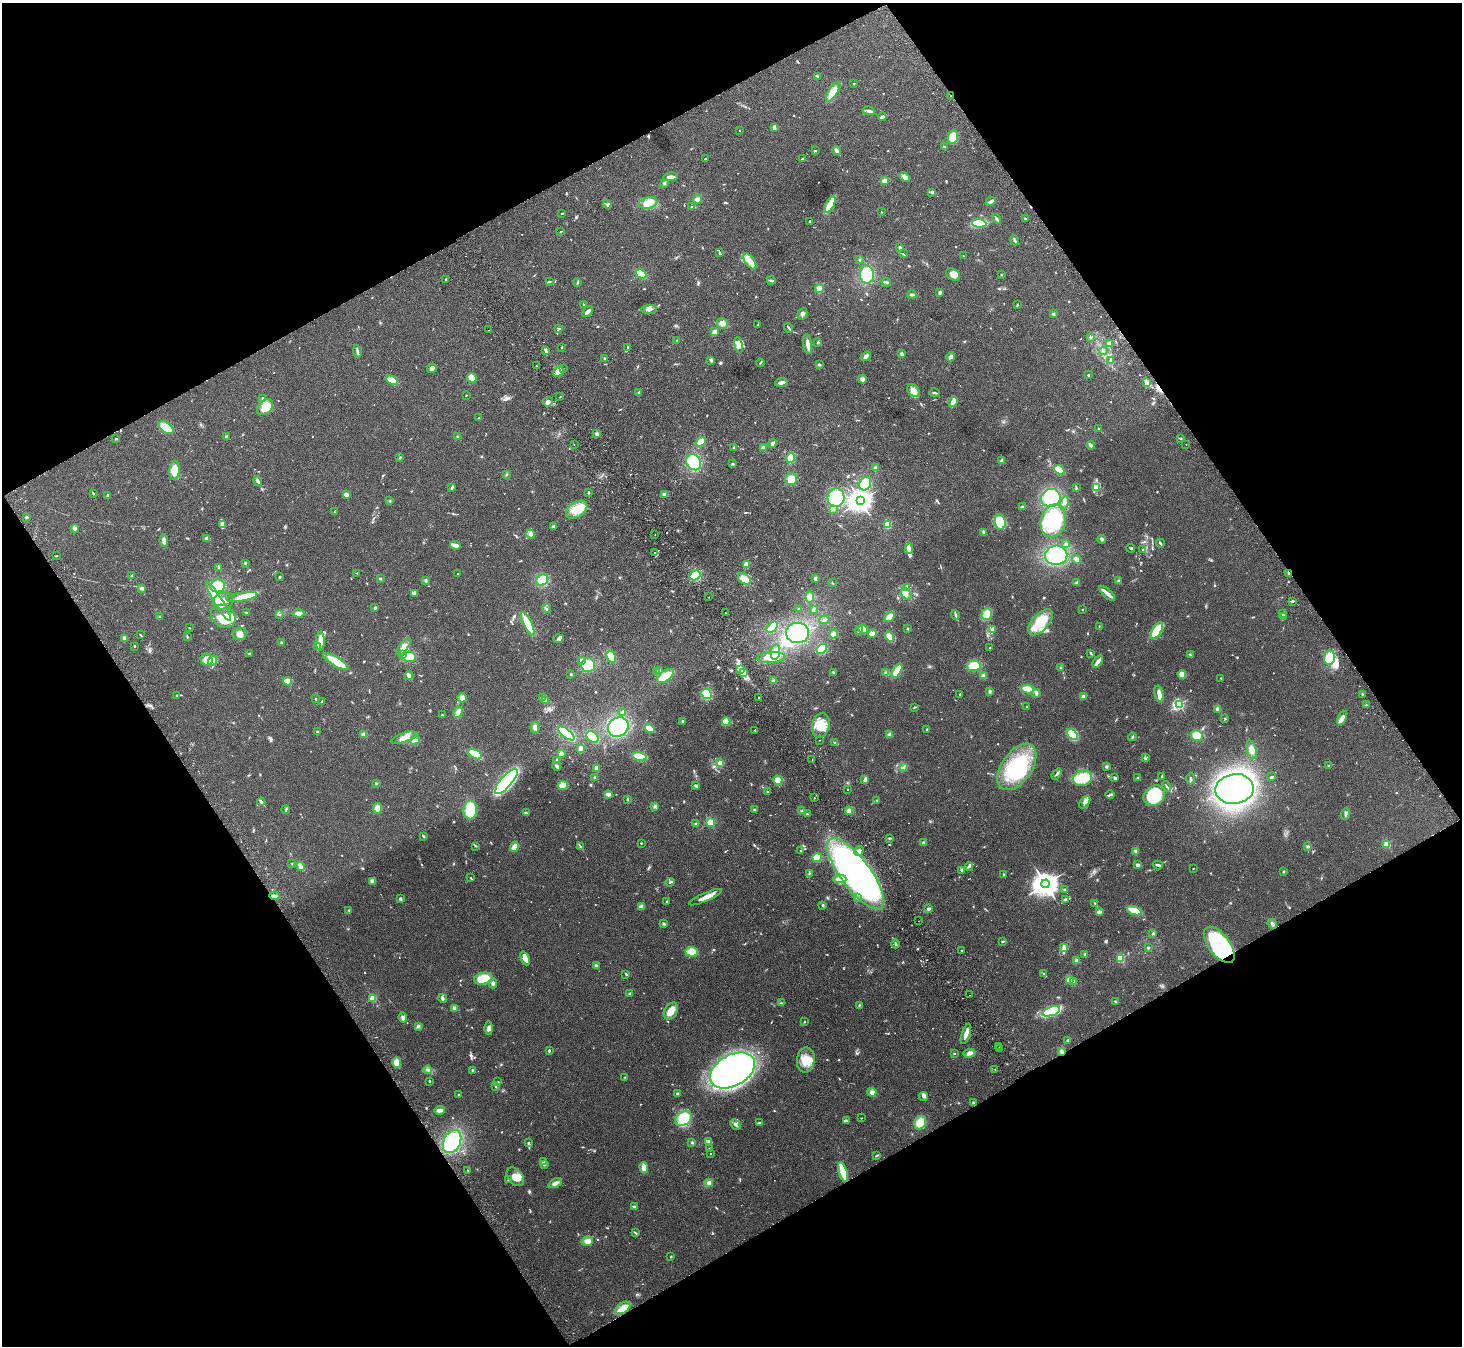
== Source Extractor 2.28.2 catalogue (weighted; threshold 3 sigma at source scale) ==
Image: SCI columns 52-5889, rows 197-5572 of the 5943 x 5903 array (HDU 1 of 3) = the unmasked area's bounding box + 8 px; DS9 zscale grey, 4 x 4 block average (1 PNG px = mean of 4 x 4 image px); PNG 1464 x 1348 px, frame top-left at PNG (2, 3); each listed source drawn as its Kron ellipse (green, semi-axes under 4 px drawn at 4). Shown black and unused: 47% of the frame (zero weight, under 2 of 3 exposures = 3% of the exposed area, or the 3 px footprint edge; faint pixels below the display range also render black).
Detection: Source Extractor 2.28.2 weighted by HDU 2 'WHT'. Background 0.109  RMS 0.0092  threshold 0.0413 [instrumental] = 3 sigma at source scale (4.5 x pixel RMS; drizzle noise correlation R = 1.50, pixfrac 1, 0.05/0.05 arcsec/px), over >= 5 px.
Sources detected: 889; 6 too faint to see at this stretch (4 x 4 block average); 7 inside a brighter object's white glare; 7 cosmic-ray / hot-pixel residue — neither listed nor drawn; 14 coinciding with a brighter row at this scale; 59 inside a brighter listed object's ellipse — not listed separately; of the other 796, all 500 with FLUX_AUTO >= 3.3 (the completeness limit of this list) listed and drawn (296 fainter detections not listed), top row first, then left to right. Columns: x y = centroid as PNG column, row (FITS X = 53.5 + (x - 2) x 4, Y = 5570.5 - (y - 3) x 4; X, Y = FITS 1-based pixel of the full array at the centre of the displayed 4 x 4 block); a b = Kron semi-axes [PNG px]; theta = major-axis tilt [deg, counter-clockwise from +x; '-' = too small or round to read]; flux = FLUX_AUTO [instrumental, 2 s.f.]
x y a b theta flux
817 76 4 2 - 5.3
854 84 2 2 - 4
833 92 11 4 58 85
951 96 2 2 - 8.8
869 111 6 3 -12 16
882 117 4 2 - 12
774 127 3 2 - 15
739 131 2 2 - 7.3
953 137 7 5 77 90
944 147 3 2 - 4.9
815 151 3 2 - 3.7
837 151 4 3 - 15
705 159 2 2 - 3.8
802 159 2 2 - 4.8
670 177 7 3 8 26
905 177 6 3 -45 27
885 180 4 3 - 18
664 183 4 2 - 6.4
932 192 3 2 - 5.8
697 199 5 3 - 19
991 201 5 2 - 18
648 203 9 5 15 58
607 204 4 2 - 7.4
830 205 9 3 63 100
691 207 2 2 - 3.5
881 212 2 2 - 8.6
562 213 3 2 - 3.8
996 219 5 2 - 11
1025 219 4 2 - 6
809 221 2 2 - 4.2
979 223 7 4 -4 140
561 232 2 2 - 5.5
1014 240 5 2 - 9.4
900 248 3 2 - 11
719 252 3 2 - 3.7
903 254 3 2 - 3.6
964 256 3 2 - 4
859 260 3 2 - 3.7
750 261 9 4 -55 37
641 274 6 3 -30 99
953 274 8 5 -33 42
867 275 9 7 -83 160
1001 275 2 2 - 3.4
446 279 3 2 - 5.3
771 280 4 2 - 10
549 282 3 2 - 5.1
578 282 3 2 - 4.8
886 282 5 2 - 12
819 289 4 3 - 42
940 292 3 2 - 15
912 295 4 2 - 12
583 304 4 2 - 5.8
1017 305 3 2 - 4
649 309 8 3 3 22
588 312 6 2 49 23
802 314 6 5 - 16
1053 314 3 2 - 8.4
722 323 5 5 - 25
758 325 4 2 - 4.5
559 328 2 2 - 3.9
789 328 5 2 - 8.2
489 330 2 2 - 3.4
715 332 3 3 - 44
1091 338 2 2 - 3.9
677 340 3 2 - 4.7
818 342 3 2 - 6.4
808 344 10 3 -81 32
1109 344 4 3 - 21
739 345 8 4 -80 39
562 347 2 2 - 4.6
628 348 2 2 - 3.9
357 351 6 2 -79 12
546 351 4 2 - 11
1103 351 4 3 - 11
902 354 3 2 - 13
866 356 6 3 40 15
951 357 5 3 - 15
604 358 3 2 - 4.6
711 360 4 3 - 7.5
1111 361 3 3 - 8.2
760 363 4 2 - 4.5
819 365 3 2 - 6.4
537 366 2 2 - 4.4
432 368 5 4 - 23
563 368 2 2 - 3.6
558 372 6 3 47 40
1088 375 2 2 - 21
472 378 5 4 - 47
862 379 4 3 - 23
392 380 6 4 -29 47
781 382 6 2 6 26
1147 383 2 2 - 4.1
913 390 7 5 -44 27
639 393 3 2 - 18
935 393 5 2 - 6.5
466 395 2 2 - 3.5
560 397 2 2 - 3.8
263 398 3 2 - 7.6
548 402 5 4 - 22
953 402 5 2 - 60
265 407 9 6 42 78
479 418 2 2 - 4.3
166 428 8 5 -36 92
1098 428 2 2 - 4.4
597 434 3 3 - 11
226 437 4 3 - 9.7
458 437 3 3 - 8.2
1181 438 3 2 - 4.7
116 439 3 2 - 4.3
701 442 5 3 - 54
574 444 2 2 - 3.9
772 444 5 2 - 13
1186 444 2 2 - 5.6
1091 445 4 2 - 26
734 448 3 2 - 6.1
763 448 3 2 - 22
400 458 2 2 - 3.4
791 458 5 4 - 65
1002 461 3 2 - 13
694 462 8 7 - 200
733 464 3 2 - 5.2
876 468 4 3 - 11
174 470 10 5 86 85
1059 470 6 4 -38 66
506 475 2 2 - 4.1
791 479 6 6 - 62
258 481 5 2 - 16
865 484 7 5 53 91
452 487 3 2 - 9
1096 487 4 3 - 13
1076 488 3 2 - 5.7
588 492 3 2 - 4.4
93 493 4 2 - 5.2
346 494 3 3 - 20
665 494 3 3 - 21
107 495 4 2 - 5.6
836 498 9 8 - 220
1051 498 10 9 - 250
390 501 3 2 - 4.3
860 501 4 3 - 5000
1064 503 6 3 74 16
1022 507 3 2 - 15
833 509 3 2 - 6.7
577 510 12 7 34 82
335 512 3 2 - 9.2
27 517 3 2 - 5.1
1053 521 17 12 75 340
1000 522 8 5 -85 99
222 524 4 3 - 11
887 525 4 3 - 43
553 526 4 2 - 9.2
75 528 4 3 - 14
984 532 4 2 - 13
530 534 4 3 - 14
655 535 2 2 - 16
207 539 4 3 - 14
1102 539 4 3 - 10
164 541 6 3 -84 22
1160 543 5 2 - 8.2
1066 544 3 3 - 8.4
455 545 5 2 - 41
1131 548 4 2 - 6.9
909 549 5 3 - 18
1142 550 2 2 - 4.5
655 552 2 2 - 4.5
1056 555 11 9 3 250
56 556 2 2 - 3.9
1077 559 4 3 - 22
245 563 3 2 - 6.3
746 565 3 3 - 35
219 567 2 2 - 5.3
357 573 2 2 - 5.4
1288 573 2 2 - 5.6
457 574 2 2 - 5
132 575 2 2 - 6.6
695 575 6 4 34 100
280 577 2 2 - 8.7
815 578 4 2 - 9.2
380 579 2 2 - 5.6
745 579 7 4 -35 57
542 580 6 5 - 130
426 581 3 2 - 8.4
1118 581 3 2 - 6
832 583 3 2 - 3.7
1077 583 3 3 - 7.9
217 586 7 6 - 120
907 587 3 3 - 12
142 588 3 2 - 13
415 593 3 2 - 6.3
1107 593 10 2 -42 53
906 594 7 3 -56 18
242 597 15 4 10 66
709 597 2 2 - 3.6
810 597 5 4 - 37
218 601 23 3 -58 130
223 601 10 8 17 55
1293 601 4 2 - 6.9
375 608 2 2 - 15
547 609 4 3 - 7.7
798 609 2 2 - 3.8
813 609 4 2 - 9.2
1082 609 2 2 - 3.6
247 612 4 2 - 5.4
299 613 5 3 - 27
725 613 2 2 - 11
279 614 3 2 - 4.6
987 614 6 5 - 54
1283 614 2 2 - 3.8
955 615 5 2 - 17
160 616 3 2 - 7
223 616 13 10 -36 120
1283 616 2 2 - 3.3
889 617 6 4 51 45
824 620 5 2 - 15
1040 622 16 8 48 140
528 624 13 4 -64 96
1099 626 3 2 - 3.9
772 627 7 3 44 89
189 628 2 2 - 8.6
863 629 5 4 - 44
908 629 2 2 - 3.9
992 629 3 3 - 8.4
859 630 4 2 - 20
1157 631 10 4 56 110
797 633 11 10 - 350
240 634 7 6 - 39
834 634 4 3 - 23
872 634 4 3 - 32
140 635 4 2 - 4.4
187 637 3 2 - 6.2
889 637 5 3 - 45
124 638 4 3 - 14
559 639 5 2 - 9.5
320 641 9 3 89 32
282 643 3 2 - 6.1
134 646 2 2 - 8
317 646 4 2 - 10
404 647 10 4 49 30
990 648 2 2 - 3.6
822 649 6 4 46 73
775 652 8 4 81 45
249 653 3 2 - 6.4
1091 653 4 2 - 5.3
403 655 3 2 - 4.8
1190 655 3 2 - 6
409 657 6 5 - 85
611 657 6 4 -61 66
771 657 14 5 4 89
1329 658 7 5 -89 87
207 659 6 5 - 32
213 660 5 3 - 28
336 661 15 4 -31 170
581 661 4 2 - 16
1098 661 7 2 55 47
588 665 7 7 - 120
974 666 7 5 4 82
1060 668 3 2 - 4
740 669 4 2 - 9.7
660 670 4 2 - 10
897 671 8 3 60 110
657 672 4 2 - 11
743 673 2 2 - 42
833 673 3 2 - 6.8
886 673 4 3 - 15
571 674 2 2 - 3.6
1182 674 4 4 - 33
409 676 4 2 - 33
665 676 10 5 36 110
983 676 4 3 - 16
1221 678 2 2 - 3.4
288 681 4 3 - 44
774 681 3 2 - 10
1028 689 6 3 -11 100
990 691 4 3 - 8.4
1036 693 4 2 - 10
706 694 5 5 - 140
960 694 2 2 - 7.2
1159 694 8 3 -77 32
1362 694 2 2 - 4.9
176 696 2 2 - 3.3
758 697 2 2 - 3.9
1083 697 4 3 - 12
462 698 5 4 - 22
542 698 3 2 - 12
315 699 2 2 - 5.6
545 700 4 3 - 13
322 701 3 2 - 4.2
1179 704 2 2 - 670
1366 705 2 2 - 3.5
914 707 4 2 - 4.8
1026 707 2 2 - 4.6
1218 709 2 2 - 110
458 712 6 4 62 23
623 713 3 3 - 25
442 715 2 2 - 6.5
1225 718 3 2 - 4.2
1342 718 8 3 67 23
682 721 3 2 - 4.6
726 721 4 4 - 61
821 725 12 8 77 90
535 727 5 4 - 22
618 727 11 9 34 310
650 728 5 3 - 54
927 729 2 2 - 3.3
755 730 2 2 - 4.1
317 732 3 2 - 9
364 734 4 3 - 16
566 734 10 4 -38 190
889 734 3 3 - 17
1072 735 6 4 -45 120
1197 736 6 5 - 71
592 737 7 5 -44 130
1132 737 4 2 - 5.5
404 738 13 4 18 47
415 740 5 3 - 12
819 740 2 2 - 4.5
835 743 4 2 - 6
580 748 2 2 - 33
1252 750 9 4 -75 32
475 754 7 4 -30 83
561 754 3 2 - 28
640 757 7 4 -10 88
1145 758 3 2 - 5.8
557 760 3 2 - 13
812 760 2 2 - 4.2
720 763 3 3 - 22
557 766 4 3 - 9.9
1106 766 3 3 - 7.2
1328 766 2 2 - 25
903 767 3 2 - 5.7
1017 767 26 15 55 390
596 768 3 2 - 32
1057 774 6 2 53 10
1162 776 3 2 - 4
595 777 3 3 - 7.5
1271 777 3 2 - 8.1
1083 778 9 7 18 150
1115 778 4 2 - 8.9
1137 778 3 2 - 5.3
1190 779 6 3 -89 11
778 780 5 4 - 46
865 780 4 2 - 23
506 781 16 5 49 750
376 783 3 2 - 3.9
563 785 5 4 - 72
696 786 3 3 - 8.3
1166 786 5 2 - 7.3
847 789 2 2 - 8.6
1235 789 19 15 9 1800
767 792 3 2 - 4.4
608 794 4 3 - 24
1110 795 4 2 - 6.7
1154 796 11 9 37 380
814 798 2 2 - 5.4
627 799 2 2 - 5.6
877 800 3 2 - 3.8
261 802 4 3 - 11
1085 802 7 4 48 21
655 806 3 3 - 7.5
378 808 5 4 - 33
286 810 4 2 - 4.3
470 810 9 6 87 120
754 810 3 2 - 5.5
802 811 4 2 - 5.9
849 811 4 3 - 23
526 813 3 2 - 6.1
807 814 3 2 - 3.9
1345 814 6 3 71 9.8
710 822 2 2 - 410
696 824 4 2 - 7.2
423 836 2 2 - 17
889 838 3 2 - 5.4
923 842 2 2 - 8.8
641 843 2 2 - 14
1387 844 2 2 - 280
476 846 4 2 - 3.9
1308 846 3 2 - 8.5
514 847 5 3 - 48
581 847 3 2 - 5
801 851 3 2 - 4.5
859 851 5 4 - 19
1136 851 3 3 - 9.2
817 858 4 4 - 53
292 864 2 2 - 4.5
1137 865 3 2 - 16
1158 865 5 2 - 10
300 866 5 2 - 38
969 867 4 3 - 9.3
1193 868 2 2 - 3.6
961 870 3 2 - 6.7
1283 872 3 2 - 4.3
809 873 3 2 - 6
856 874 43 15 -53 2800
1003 874 3 2 - 4.1
471 878 2 2 - 6.6
840 879 6 4 -1 26
372 881 3 3 - 18
670 882 4 2 - 7.4
1046 884 4 4 - 6600
1065 889 4 2 - 5.6
274 896 5 2 - 14
705 897 18 3 24 47
857 898 3 2 - 4.9
400 899 3 3 - 9
1066 899 4 3 - 8.7
667 902 3 2 - 7.7
1095 903 3 2 - 4
823 905 3 2 - 5.9
641 907 4 3 - 17
929 909 3 3 - 10
349 910 2 2 - 3.9
1134 911 7 3 -18 73
1099 912 4 3 - 15
918 921 2 2 - 3.4
664 924 3 2 - 6.1
1272 924 5 3 - 14
1152 933 4 2 - 6.1
1003 941 3 2 - 5
896 944 4 2 - 9.5
1219 945 21 10 -52 560
1064 948 3 3 - 12
1148 948 3 2 - 8
962 951 2 2 - 3.7
691 952 6 4 -2 72
1085 954 3 2 - 6.5
525 958 7 3 -66 47
1120 959 2 2 - 410
1076 960 3 3 - 13
596 966 3 3 - 10
626 974 4 2 - 6.5
1044 974 3 2 - 5.9
483 979 9 5 13 160
1069 980 2 2 - 190
1073 982 2 2 - 100
493 983 5 4 - 14
629 993 3 2 - 5.4
970 995 2 2 - 3.8
373 998 2 2 - 300
442 998 4 2 - 16
1115 1001 4 2 - 6.4
781 1003 3 2 - 4.8
859 1005 3 2 - 5.3
455 1008 2 2 - 110
671 1011 9 6 61 54
1051 1011 9 4 20 230
403 1018 5 3 - 16
805 1021 3 2 - 3.4
418 1026 3 2 - 12
489 1028 6 3 -90 18
966 1034 10 2 73 39
1067 1040 2 2 - 4
999 1047 2 2 - 11
1000 1049 2 2 - 13
549 1050 3 2 - 7.8
1062 1052 4 3 - 11
954 1053 2 2 - 5.4
969 1053 6 3 10 23
806 1060 12 9 83 87
397 1063 5 3 - 54
995 1069 2 2 - 4
428 1070 4 2 - 5.9
472 1070 3 2 - 6.2
732 1070 24 15 29 2200
625 1077 3 2 - 4.9
429 1081 2 2 - 5.9
498 1082 3 2 - 4.8
495 1086 4 2 - 7
872 1092 4 4 - 24
678 1094 4 3 - 7.9
459 1095 3 2 - 5
924 1097 4 3 - 12
973 1103 3 2 - 8.8
440 1110 5 3 - 21
861 1118 2 2 - 3.9
683 1119 9 6 36 110
846 1120 3 2 - 5.1
759 1123 4 2 - 4.8
920 1123 7 5 62 76
735 1124 6 2 -44 11
709 1141 4 2 - 19
452 1142 12 8 63 310
528 1143 2 2 - 21
692 1143 3 2 - 5.6
709 1148 3 2 - 4.4
711 1153 2 2 - 5.8
877 1155 4 2 - 4.9
543 1161 3 3 - 8.5
544 1164 3 3 - 8.4
644 1167 5 2 - 62
468 1170 3 2 - 4.8
843 1172 10 3 -73 130
515 1177 10 7 -51 48
508 1180 2 2 - 9.8
555 1183 7 3 25 21
709 1183 4 4 - 21
634 1207 2 2 - 14
636 1233 3 2 - 4
587 1241 6 4 17 30
671 1257 2 2 - 21
623 1308 8 5 33 57
Overlapping masked pixels (flux is a lower limit): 4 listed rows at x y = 951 96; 1288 573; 1219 945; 1062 1052
Diffuse or blended objects may show on this block-average render without a row.